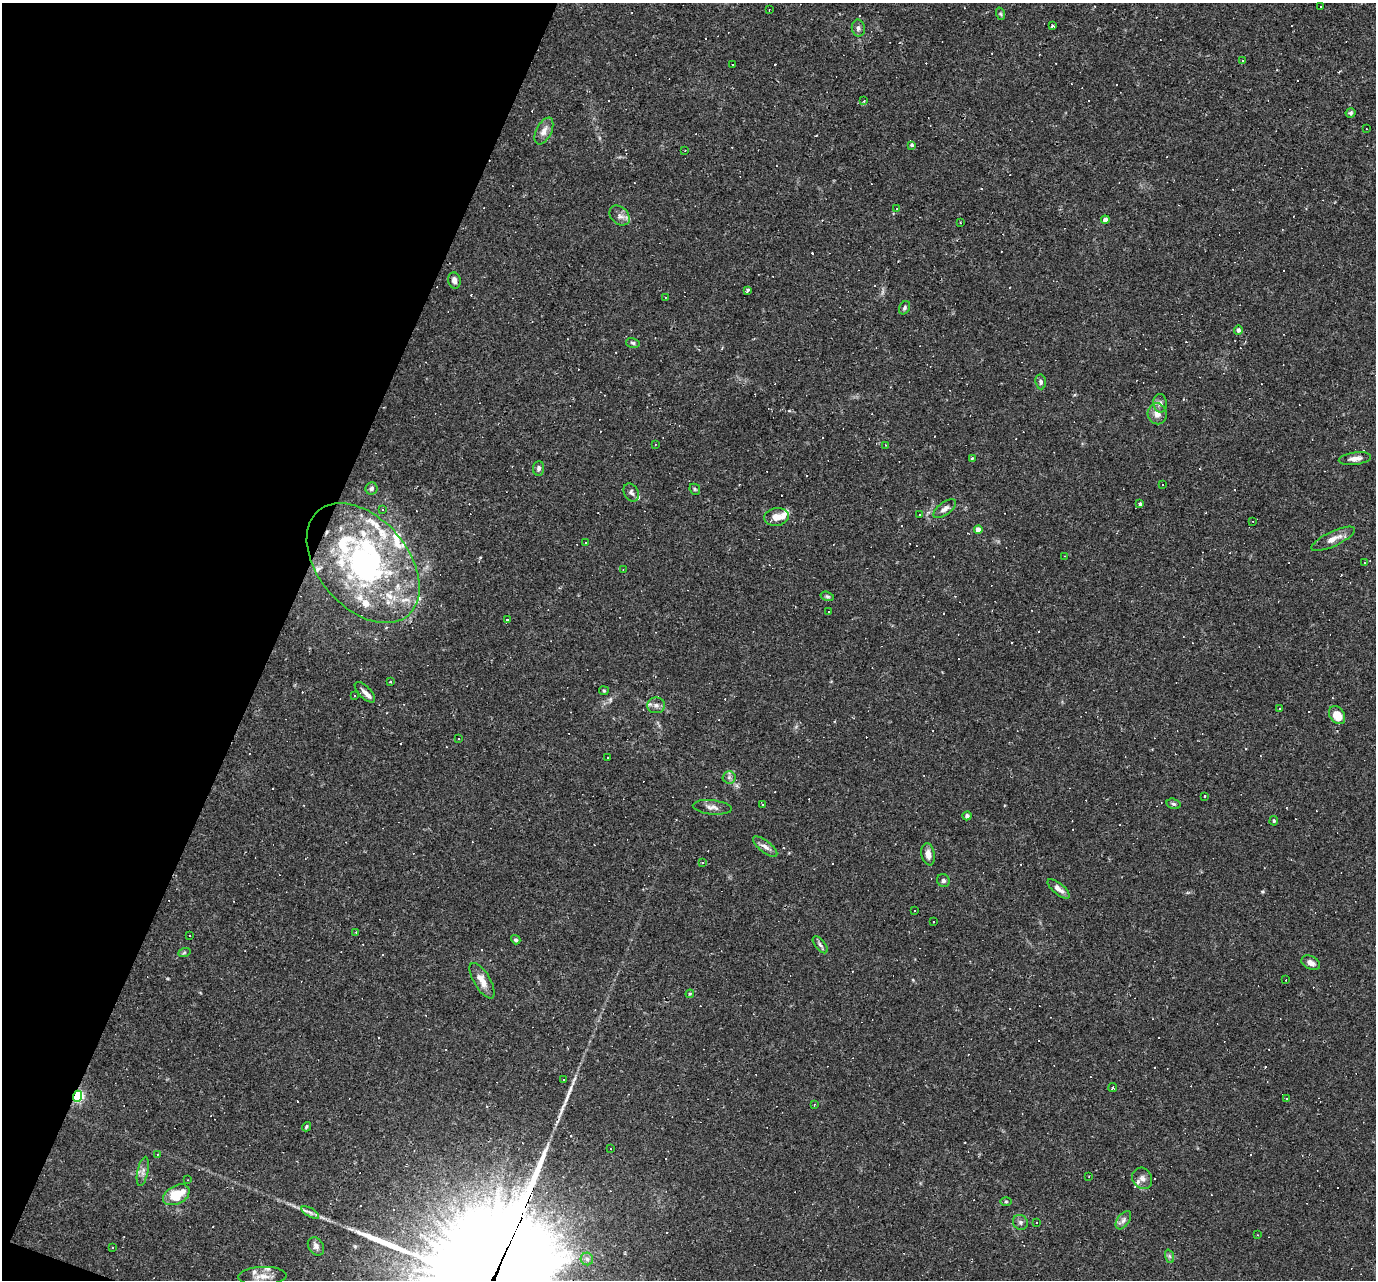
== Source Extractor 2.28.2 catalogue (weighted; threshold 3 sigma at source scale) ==
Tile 9 of 4 x 4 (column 1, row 3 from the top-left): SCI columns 1-1374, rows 1544-2821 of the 5495 x 5510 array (HDU 1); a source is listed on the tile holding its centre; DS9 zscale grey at full resolution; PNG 1378 x 1282 px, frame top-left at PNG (2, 3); each listed source drawn as its Kron ellipse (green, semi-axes under 4 px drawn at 4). Shown black and unused: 20% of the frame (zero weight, under 2 of 3 exposures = <1% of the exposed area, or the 3 px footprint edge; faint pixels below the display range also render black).
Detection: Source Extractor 2.28.2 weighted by HDU 2 'WHT'; one run over the whole footprint, this tile lists its part. Background 0.0261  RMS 0.0036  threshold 0.016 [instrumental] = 3 sigma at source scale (4.5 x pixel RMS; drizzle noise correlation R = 1.50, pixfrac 1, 0.05/0.05 arcsec/px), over >= 5 px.
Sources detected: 229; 2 inside a brighter object's white glare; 100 cosmic-ray / hot-pixel residue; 1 long thin detection or spike segment (spike, bleed or trail) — neither listed nor drawn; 19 inside a brighter listed object's ellipse — not listed separately; the other 107 listed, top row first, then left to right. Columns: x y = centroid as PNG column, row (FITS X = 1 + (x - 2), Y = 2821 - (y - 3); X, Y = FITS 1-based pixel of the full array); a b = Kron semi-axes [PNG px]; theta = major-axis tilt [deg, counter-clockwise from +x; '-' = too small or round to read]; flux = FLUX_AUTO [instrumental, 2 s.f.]
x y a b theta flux
1321 7 3 2 - 0.43
769 10 2 2 - 0.23
1001 14 6 4 -70 0.49
1053 26 4 3 - 1.2
858 28 8 6 -81 1.1
1243 60 3 2 - 0.47
733 64 3 2 - 0.29
864 101 4 3 - 0.47
1351 113 5 5 - 0.66
1366 129 2 2 - 0.27
544 131 14 7 63 2.7
912 145 3 3 - 0.83
685 150 2 2 - 0.2
897 209 4 3 - 0.24
620 215 11 8 -44 2.1
1105 220 4 4 - 1.8
960 222 2 2 - 0.3
454 280 8 6 -74 1.7
747 290 4 3 - 1.4
665 297 3 2 - 0.24
904 308 7 5 60 0.77
1238 330 4 4 - 1.2
633 343 7 5 -16 0.67
1041 382 7 5 -82 0.85
1160 403 9 6 -86 1.3
1157 414 10 9 - 2.7
655 444 3 2 - 0.25
885 445 3 2 - 0.28
972 458 3 3 - 0.46
1355 459 16 6 8 2.3
539 468 7 5 84 1
1163 484 3 3 - 0.57
371 489 6 6 - 0.86
695 489 6 5 - 0.51
631 492 10 7 -58 1.1
1140 504 4 3 - 0.79
945 509 13 6 36 1.9
383 510 3 2 - 0.24
919 515 2 2 - 0.31
776 517 12 9 7 3.1
1252 521 3 2 - 0.35
978 530 4 4 - 3
1333 539 24 7 25 3.2
585 542 3 3 - 0.6
1065 556 4 2 - 0.24
363 563 69 45 -49 81
1365 563 4 3 - 0.28
623 570 3 2 - 0.22
827 596 7 4 -17 0.59
829 611 3 2 - 0.31
507 620 4 3 - 0.52
390 682 3 3 - 0.48
604 691 5 4 - 0.43
365 692 13 6 -45 1.6
354 696 3 2 - 0.28
656 705 9 8 - 1.5
1279 709 3 3 - 1.1
1337 715 10 7 -56 5.6
459 739 2 2 - 0.24
607 758 2 2 - 0.33
729 777 6 6 - 0.94
1205 796 3 3 - 1.5
1174 804 7 5 -16 0.64
762 805 3 2 - 0.28
712 807 19 7 -6 2
967 816 4 4 - 0.96
1274 821 5 4 - 0.46
765 847 15 5 -39 1.7
928 854 11 6 -80 2.3
702 863 3 3 - 0.66
943 881 7 6 - 0.75
1059 889 13 5 -39 2
915 911 3 2 - 0.44
934 922 3 2 - 0.25
356 932 3 3 - 0.26
190 936 2 2 - 0.33
516 940 5 4 - 0.64
820 945 10 5 -52 0.94
184 953 6 4 20 0.47
1311 963 10 6 -28 1.9
1286 980 2 2 - 0.25
482 981 20 8 -59 3.6
690 994 4 3 - 0.35
564 1080 3 3 - 0.87
1113 1088 4 3 - 0.72
77 1096 5 4 - 59
1287 1099 3 3 - 0.48
814 1105 3 2 - 0.24
306 1127 5 4 - 0.48
611 1149 3 2 - 0.27
157 1154 3 3 - 0.29
143 1171 15 5 78 1.5
1089 1176 3 2 - 0.22
1142 1178 11 9 -58 2
188 1180 2 2 - 0.25
176 1195 14 9 28 9.7
1006 1202 6 4 0 0.47
310 1212 10 4 -29 1.1
1123 1220 10 6 54 1.3
1020 1222 8 7 - 0.98
1036 1222 2 2 - 0.29
1258 1235 3 2 - 0.21
316 1246 10 7 -54 1.4
112 1248 3 2 - 0.37
1169 1256 7 4 -71 0.71
587 1259 6 6 - 0.83
262 1276 24 9 2 4.5
Overlapping masked pixels (flux is a lower limit): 1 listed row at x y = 77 1096
Unlisted compact peaks at least as high as the median listed source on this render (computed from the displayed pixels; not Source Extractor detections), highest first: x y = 1262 892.